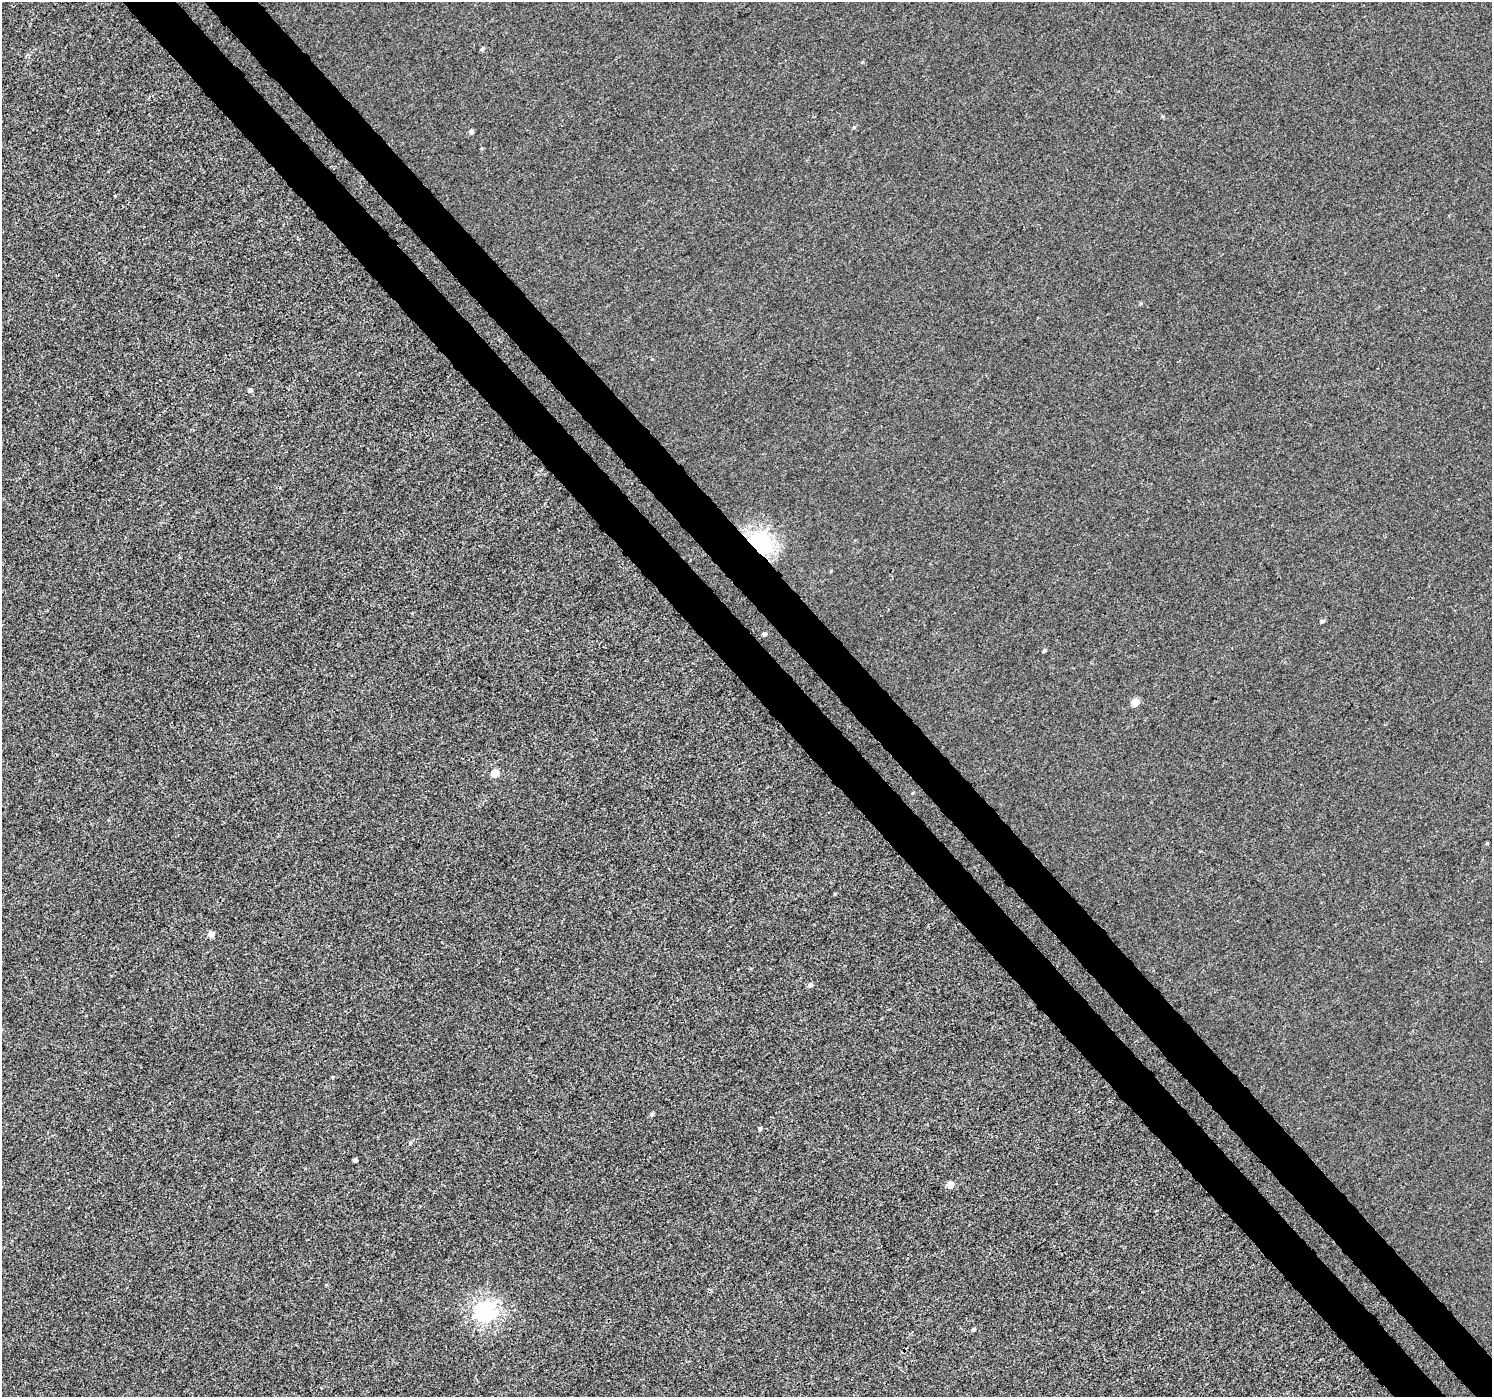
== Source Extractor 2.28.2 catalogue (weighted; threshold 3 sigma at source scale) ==
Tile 6 of 4 x 4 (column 2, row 2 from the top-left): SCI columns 1542-3031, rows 3036-4430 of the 6057 x 6008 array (HDU 1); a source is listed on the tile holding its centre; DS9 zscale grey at full resolution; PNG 1494 x 1399 px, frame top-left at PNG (2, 2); no overlay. Shown black and unused: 7% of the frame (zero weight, under 3 of 4 exposures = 5% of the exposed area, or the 3 px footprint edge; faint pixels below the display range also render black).
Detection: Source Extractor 2.28.2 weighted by HDU 2 'WHT'; one run over the whole footprint, this tile lists its part. Background -2.34e-04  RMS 0.0036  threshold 0.0163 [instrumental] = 3 sigma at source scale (4.5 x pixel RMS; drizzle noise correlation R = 1.50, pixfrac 1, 0.0396/0.0396 arcsec/px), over >= 5 px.
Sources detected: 23; all 23 listed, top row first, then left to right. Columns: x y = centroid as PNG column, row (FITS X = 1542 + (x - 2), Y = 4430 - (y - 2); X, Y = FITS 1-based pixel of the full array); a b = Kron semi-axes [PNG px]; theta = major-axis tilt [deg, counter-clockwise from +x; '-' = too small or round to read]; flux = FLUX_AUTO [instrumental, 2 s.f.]
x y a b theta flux
483 49 5 4 - 0.72
862 62 6 3 44 0.38
854 127 5 4 - 0.47
471 132 5 5 - 1.1
250 390 5 4 - 1.2
759 544 8 7 - 160
1322 621 5 4 - 0.82
764 634 5 4 - 0.94
1045 650 5 4 - 0.56
1135 702 5 5 - 7.7
494 773 5 5 - 7.4
1487 843 4 3 - 0.38
835 894 4 3 - 0.34
211 934 5 5 - 3.3
810 985 5 4 - 1.4
332 1077 4 4 - 0.34
652 1114 5 4 - 0.75
759 1128 4 4 - 0.54
410 1143 5 5 - 0.58
355 1160 4 4 - 0.96
950 1184 5 5 - 4.9
485 1311 8 7 - 110
973 1329 5 4 - 0.74
Overlapping masked pixels (flux is a lower limit): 1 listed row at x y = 759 544